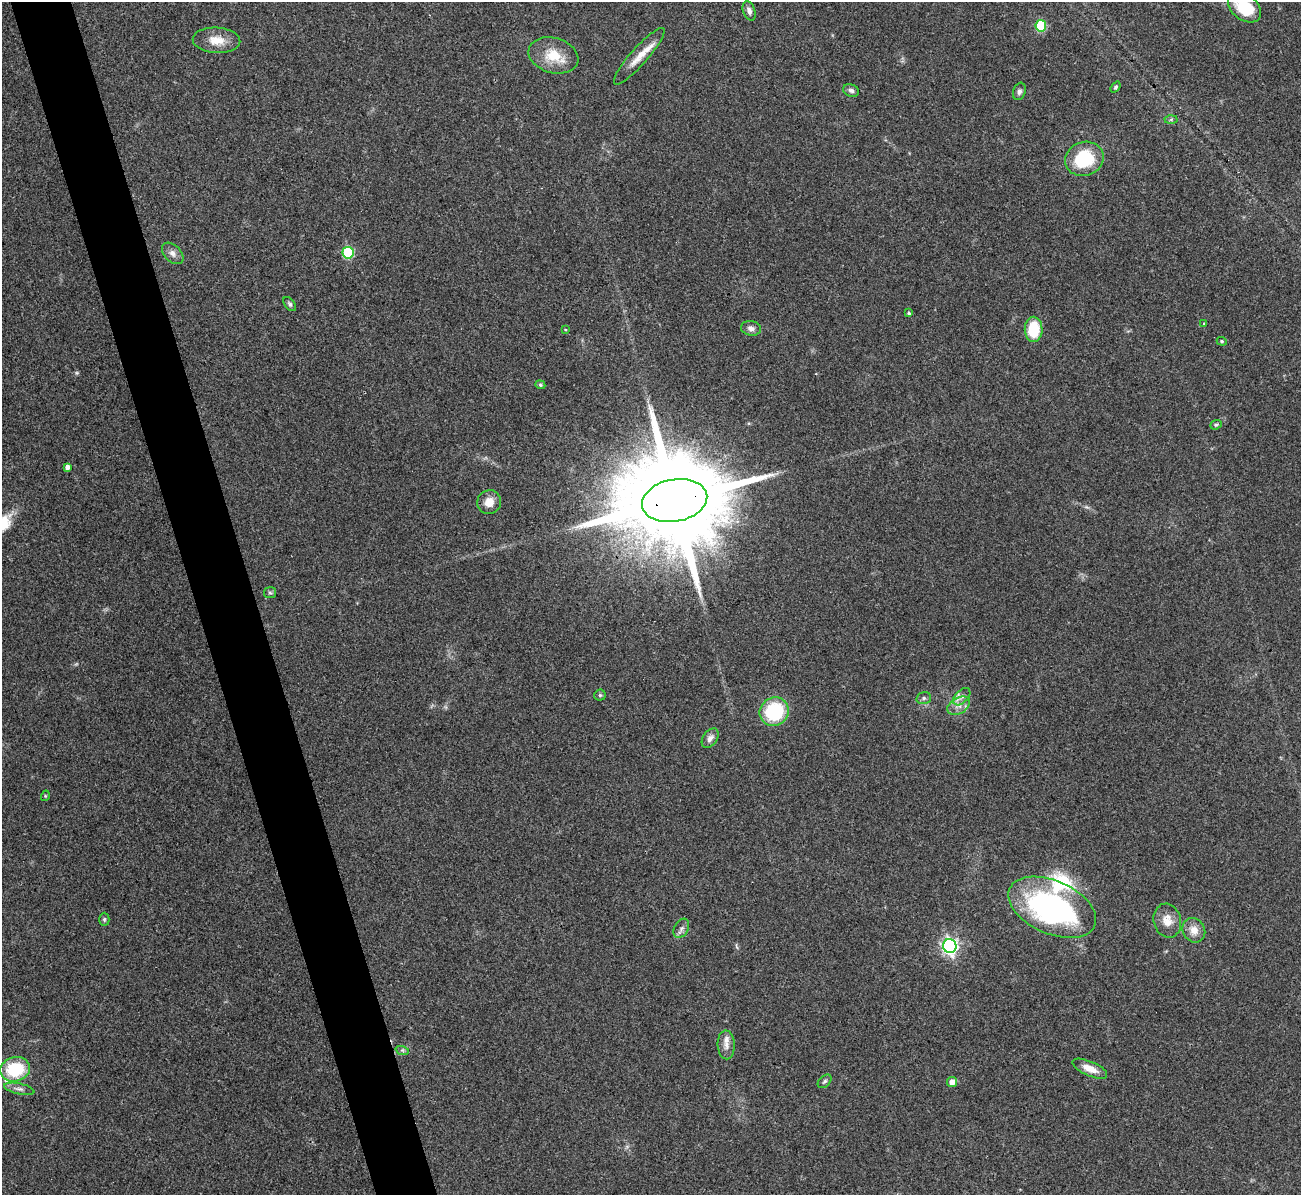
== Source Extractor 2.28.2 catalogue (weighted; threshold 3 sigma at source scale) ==
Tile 11 of 4 x 4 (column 3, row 3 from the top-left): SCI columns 2600-3898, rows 1337-2529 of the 5199 x 5182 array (HDU 1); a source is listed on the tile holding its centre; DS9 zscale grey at full resolution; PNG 1303 x 1197 px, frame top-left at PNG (2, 2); each listed source drawn as its Kron ellipse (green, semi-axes under 4 px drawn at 4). Shown black and unused: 5% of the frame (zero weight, under 3 of 4 exposures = <1% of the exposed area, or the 3 px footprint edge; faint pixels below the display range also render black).
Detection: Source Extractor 2.28.2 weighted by HDU 2 'WHT'; one run over the whole footprint, this tile lists its part. Background 0.0812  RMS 0.0058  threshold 0.0263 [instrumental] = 3 sigma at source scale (4.5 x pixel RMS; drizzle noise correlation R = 1.50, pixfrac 1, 0.05/0.05 arcsec/px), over >= 5 px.
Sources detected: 49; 3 inside a brighter listed object's ellipse — not listed separately; the other 46 listed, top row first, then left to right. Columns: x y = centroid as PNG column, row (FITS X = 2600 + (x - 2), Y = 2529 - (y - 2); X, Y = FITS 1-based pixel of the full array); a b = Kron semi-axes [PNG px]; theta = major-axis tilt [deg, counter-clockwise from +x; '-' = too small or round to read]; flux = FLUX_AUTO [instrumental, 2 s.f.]
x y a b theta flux
1245 7 18 12 -37 28
749 11 10 6 -71 2.4
1041 26 5 5 - 37
217 40 24 13 -3 9.8
553 55 25 17 -16 15
639 56 37 8 48 9
1116 87 6 4 52 1
851 90 8 6 -22 1.8
1019 91 9 6 72 1.8
1171 119 6 4 2 0.91
1084 159 20 17 18 31
173 253 13 8 -45 3.3
348 253 6 5 - 45
290 304 8 5 -53 1.2
909 313 4 4 - 1.1
1204 323 3 3 - 0.55
751 328 10 7 -10 2.5
565 329 4 2 - 0.47
1034 329 12 9 -89 21
1222 341 5 4 - 0.73
540 385 5 4 - 0.77
1216 425 6 4 21 0.9
67 467 4 4 - 2.7
675 500 33 21 11 19000
489 502 12 11 - 6.6
270 593 6 5 - 1.1
600 695 5 5 - 1
962 697 10 6 45 2.6
924 698 7 6 - 1.4
959 706 12 8 31 4.1
774 712 15 14 - 44
710 738 11 7 54 2.9
45 796 5 3 - 0.57
1052 907 46 26 -24 140
104 919 6 5 - 0.99
1167 921 17 13 -76 7.6
681 928 10 7 60 2.2
1194 930 12 11 - 5.9
950 946 7 6 - 190
726 1045 14 8 -88 3.8
402 1050 7 4 -18 1.1
15 1069 15 12 14 30
1090 1069 19 7 -23 7
825 1081 8 5 45 1.3
952 1082 5 5 - 4.9
19 1089 15 5 -12 2.6
Overlapping masked pixels (flux is a lower limit): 1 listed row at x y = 675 500
Isophote crosses this tile's border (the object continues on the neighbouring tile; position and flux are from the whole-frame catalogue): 1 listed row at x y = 1245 7